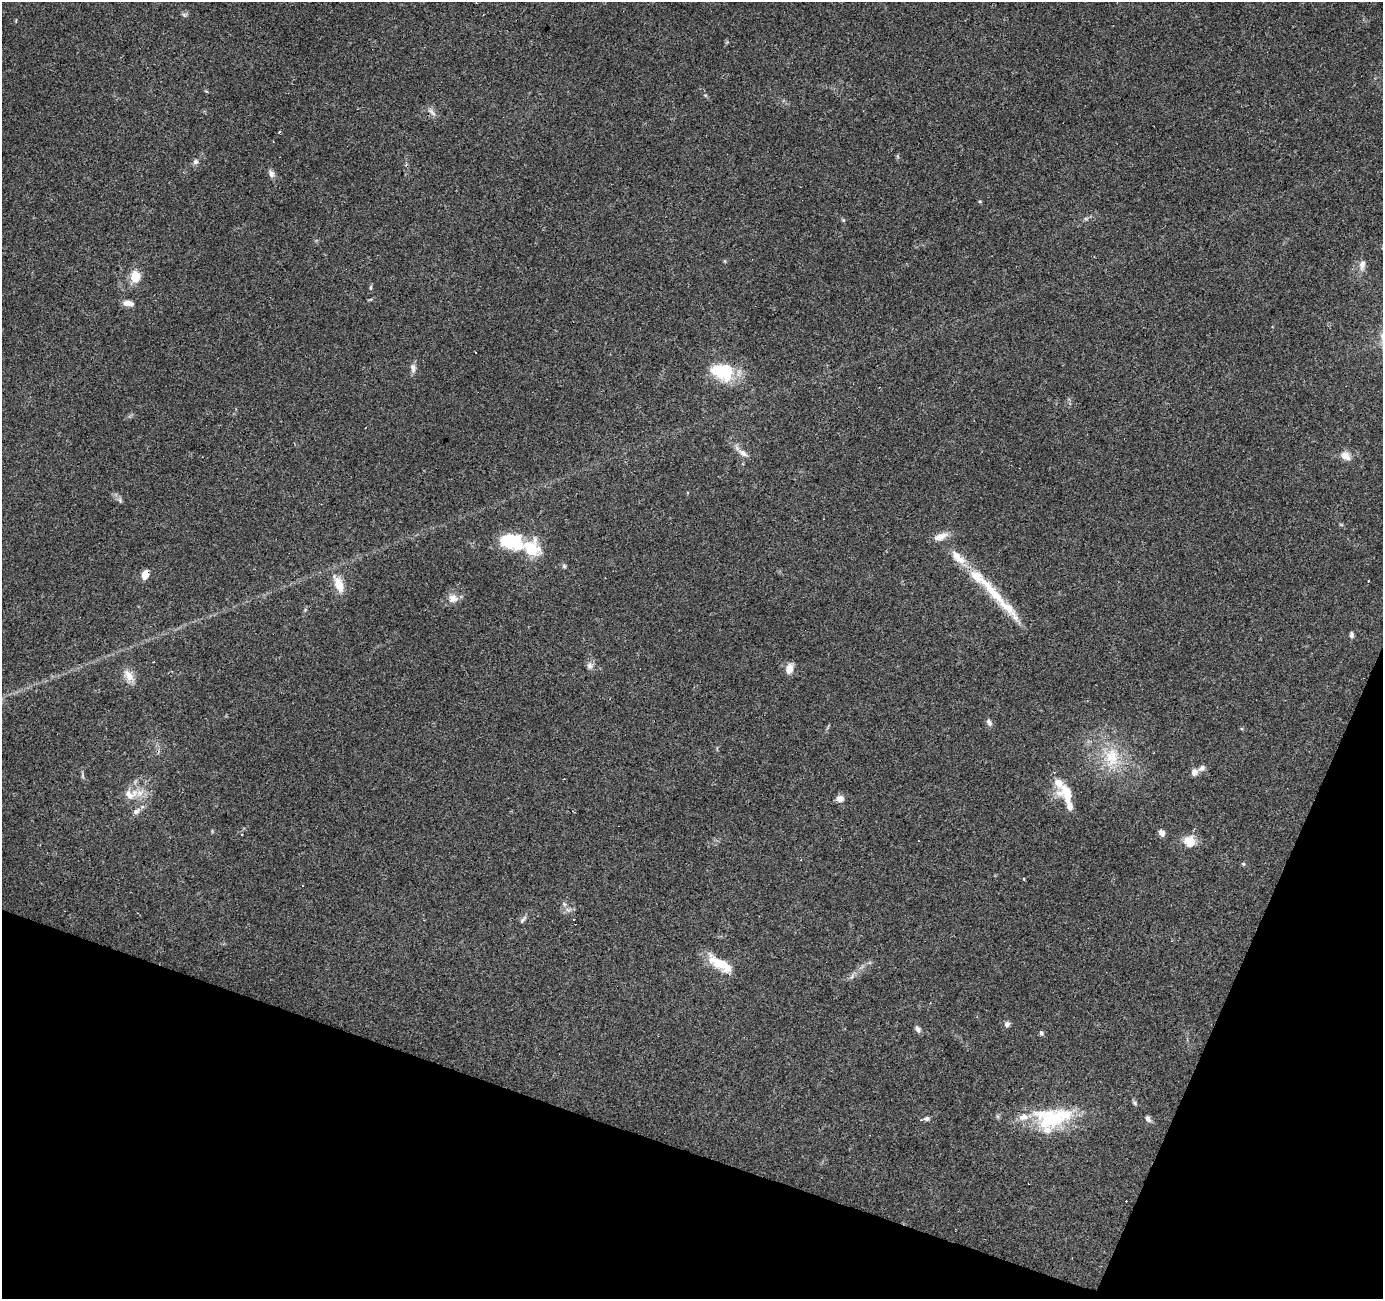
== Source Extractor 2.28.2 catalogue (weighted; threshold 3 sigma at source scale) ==
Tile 15 of 4 x 4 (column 3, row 4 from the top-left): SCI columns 2769-4149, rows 273-1569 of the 5531 x 5667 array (HDU 1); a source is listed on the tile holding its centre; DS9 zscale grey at full resolution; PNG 1385 x 1301 px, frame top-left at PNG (2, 2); no overlay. Shown black and unused: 17% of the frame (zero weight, under 3 of 4 exposures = <1% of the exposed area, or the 3 px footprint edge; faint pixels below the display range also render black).
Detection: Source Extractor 2.28.2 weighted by HDU 2 'WHT'; one run over the whole footprint, this tile lists its part. Background 0.109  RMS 0.006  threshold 0.0272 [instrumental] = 3 sigma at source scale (4.5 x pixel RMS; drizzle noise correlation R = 1.50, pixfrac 1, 0.0396/0.0396 arcsec/px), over >= 5 px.
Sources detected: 69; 1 inside a brighter object's white glare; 9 cosmic-ray / hot-pixel residue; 1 long thin detection or spike segment (spike, bleed or trail) — not listed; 7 inside a brighter listed object's ellipse — not listed separately; the other 51 listed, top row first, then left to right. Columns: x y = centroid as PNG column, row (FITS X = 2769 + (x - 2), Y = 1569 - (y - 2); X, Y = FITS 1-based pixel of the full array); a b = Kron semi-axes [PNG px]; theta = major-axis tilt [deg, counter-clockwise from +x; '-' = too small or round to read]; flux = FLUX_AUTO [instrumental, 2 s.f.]
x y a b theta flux
184 15 6 6 - 1.2
705 95 6 4 -18 0.69
432 112 12 4 -49 2.2
195 162 7 6 - 1.8
271 174 10 7 -74 2.4
980 201 5 3 - 0.61
843 220 5 4 - 0.7
1362 265 15 8 81 3.7
135 276 12 11 - 9.5
371 287 6 3 71 0.72
128 303 13 7 -10 4
413 368 13 6 -82 2.5
723 371 29 19 -16 29
743 453 15 8 -32 3.7
1346 456 14 10 -38 4.5
120 500 7 4 -72 1.2
941 537 19 8 20 5.1
509 541 23 14 12 25
531 549 19 16 -14 21
958 557 26 11 -43 10
564 566 6 5 - 1
145 575 10 7 75 4.9
977 576 21 13 -47 12
339 584 24 11 -68 9.2
453 598 13 11 -7 5
1351 635 8 5 -82 1.4
590 666 10 7 79 2.5
789 669 12 8 76 4.9
129 676 19 9 -51 5.8
989 722 9 6 -58 2
1112 757 29 20 -86 22
1202 768 9 7 38 2.4
1194 772 8 8 - 3.1
1067 793 27 16 -80 13
129 795 16 10 -47 6.2
840 799 9 8 - 3.5
136 811 9 7 32 2.4
1162 833 6 5 - 4.3
1189 841 15 13 -35 8.7
303 886 3 2 - 0.52
574 919 3 2 - 0.63
523 920 12 5 53 1.6
719 962 31 13 -29 14
852 977 9 3 45 1.3
1007 1024 7 7 - 1.8
918 1029 9 6 -65 2
1041 1033 7 5 -66 1.2
1135 1103 6 5 - 1.1
927 1118 7 5 8 1.6
1051 1119 45 27 -10 42
1148 1119 9 6 -61 2.1
Overlapping masked pixels (flux is a lower limit): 1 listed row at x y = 145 575